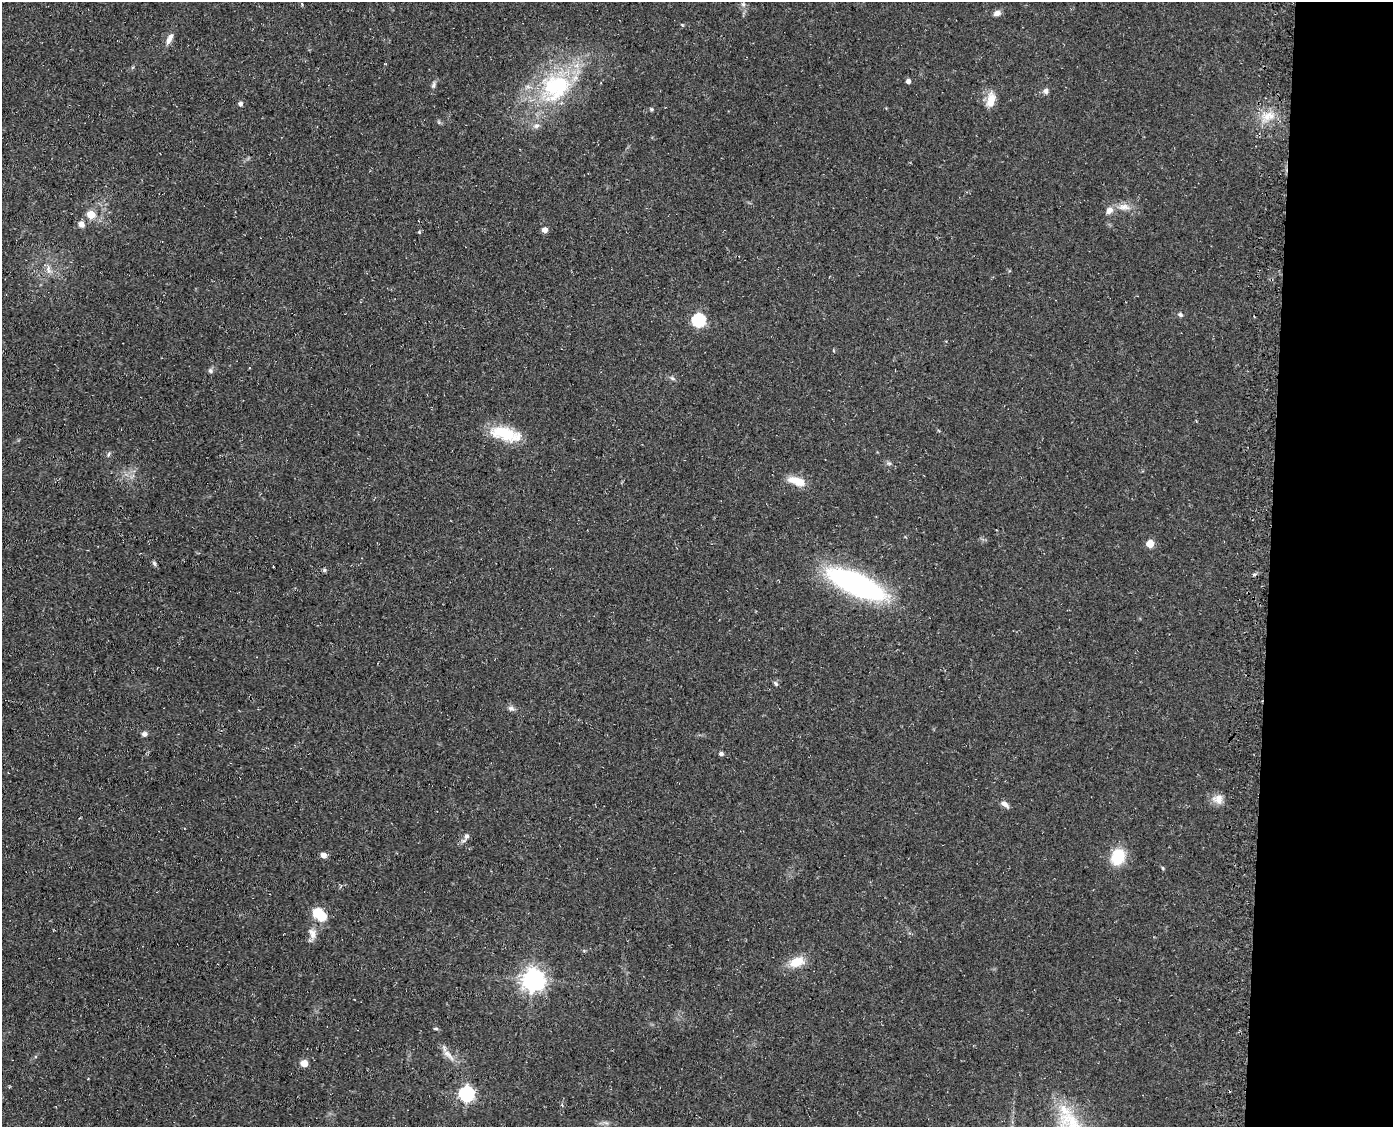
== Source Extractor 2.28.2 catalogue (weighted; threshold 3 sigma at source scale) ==
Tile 9 of 3 x 4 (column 3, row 3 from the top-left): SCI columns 3067-4457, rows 1126-2250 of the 4597 x 4502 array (HDU 1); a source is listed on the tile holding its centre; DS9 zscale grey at full resolution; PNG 1395 x 1129 px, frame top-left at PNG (2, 2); no overlay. Shown black and unused: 9% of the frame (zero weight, under 3 of 4 exposures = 4% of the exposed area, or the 3 px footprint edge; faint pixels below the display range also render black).
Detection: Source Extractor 2.28.2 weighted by HDU 2 'WHT'; one run over the whole footprint, this tile lists its part. Background 0.15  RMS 0.0077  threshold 0.0346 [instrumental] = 3 sigma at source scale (4.5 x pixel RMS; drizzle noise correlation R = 1.50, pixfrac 1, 0.05/0.05 arcsec/px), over >= 5 px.
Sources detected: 50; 1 inside a brighter object's white glare — not listed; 1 inside a brighter listed object's ellipse — not listed separately; the other 48 listed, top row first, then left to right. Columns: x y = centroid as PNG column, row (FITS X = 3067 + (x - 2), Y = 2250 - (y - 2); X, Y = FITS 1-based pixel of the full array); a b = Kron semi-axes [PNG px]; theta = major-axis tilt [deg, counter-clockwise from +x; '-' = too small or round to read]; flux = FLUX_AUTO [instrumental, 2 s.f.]
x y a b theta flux
743 4 6 5 - 1.6
997 13 10 7 24 3.2
170 38 17 7 62 4.8
908 81 5 4 - 3.1
433 85 11 5 82 2.2
556 87 44 36 36 85
1046 91 6 6 - 2.7
991 100 18 9 82 11
240 104 5 5 - 2.2
651 109 5 4 - 1.3
1270 115 13 7 -46 6.8
536 126 8 6 16 2.6
1124 207 18 8 -3 6.6
91 214 5 5 - 21
81 224 7 6 - 5
545 230 5 4 - 5.6
419 232 5 4 - 1.1
48 270 14 6 -84 4.2
1180 315 7 5 -31 1.7
699 320 6 6 - 100
210 371 6 6 - 1.7
672 378 7 4 -19 1.4
505 434 39 15 -15 29
108 454 7 3 80 1.2
889 463 7 5 -20 1.6
797 481 23 9 -18 12
1150 544 5 5 - 20
154 563 8 5 -60 1.5
324 570 6 5 - 1.1
856 584 51 17 -25 190
776 684 7 5 -51 1.5
511 708 8 7 - 2.4
144 734 7 6 - 2.3
721 754 6 5 - 1.7
1218 799 15 13 -11 7
1005 804 12 6 -35 3.6
466 836 7 6 - 2.6
324 855 5 5 - 5.7
1118 857 11 9 69 35
1163 868 5 3 - 0.79
320 915 17 10 -43 21
312 933 16 9 -72 5.5
797 962 18 11 20 14
533 980 8 7 - 530
436 1029 6 4 -4 1.1
448 1055 23 7 -45 6.7
304 1063 5 5 - 13
466 1094 7 6 - 170